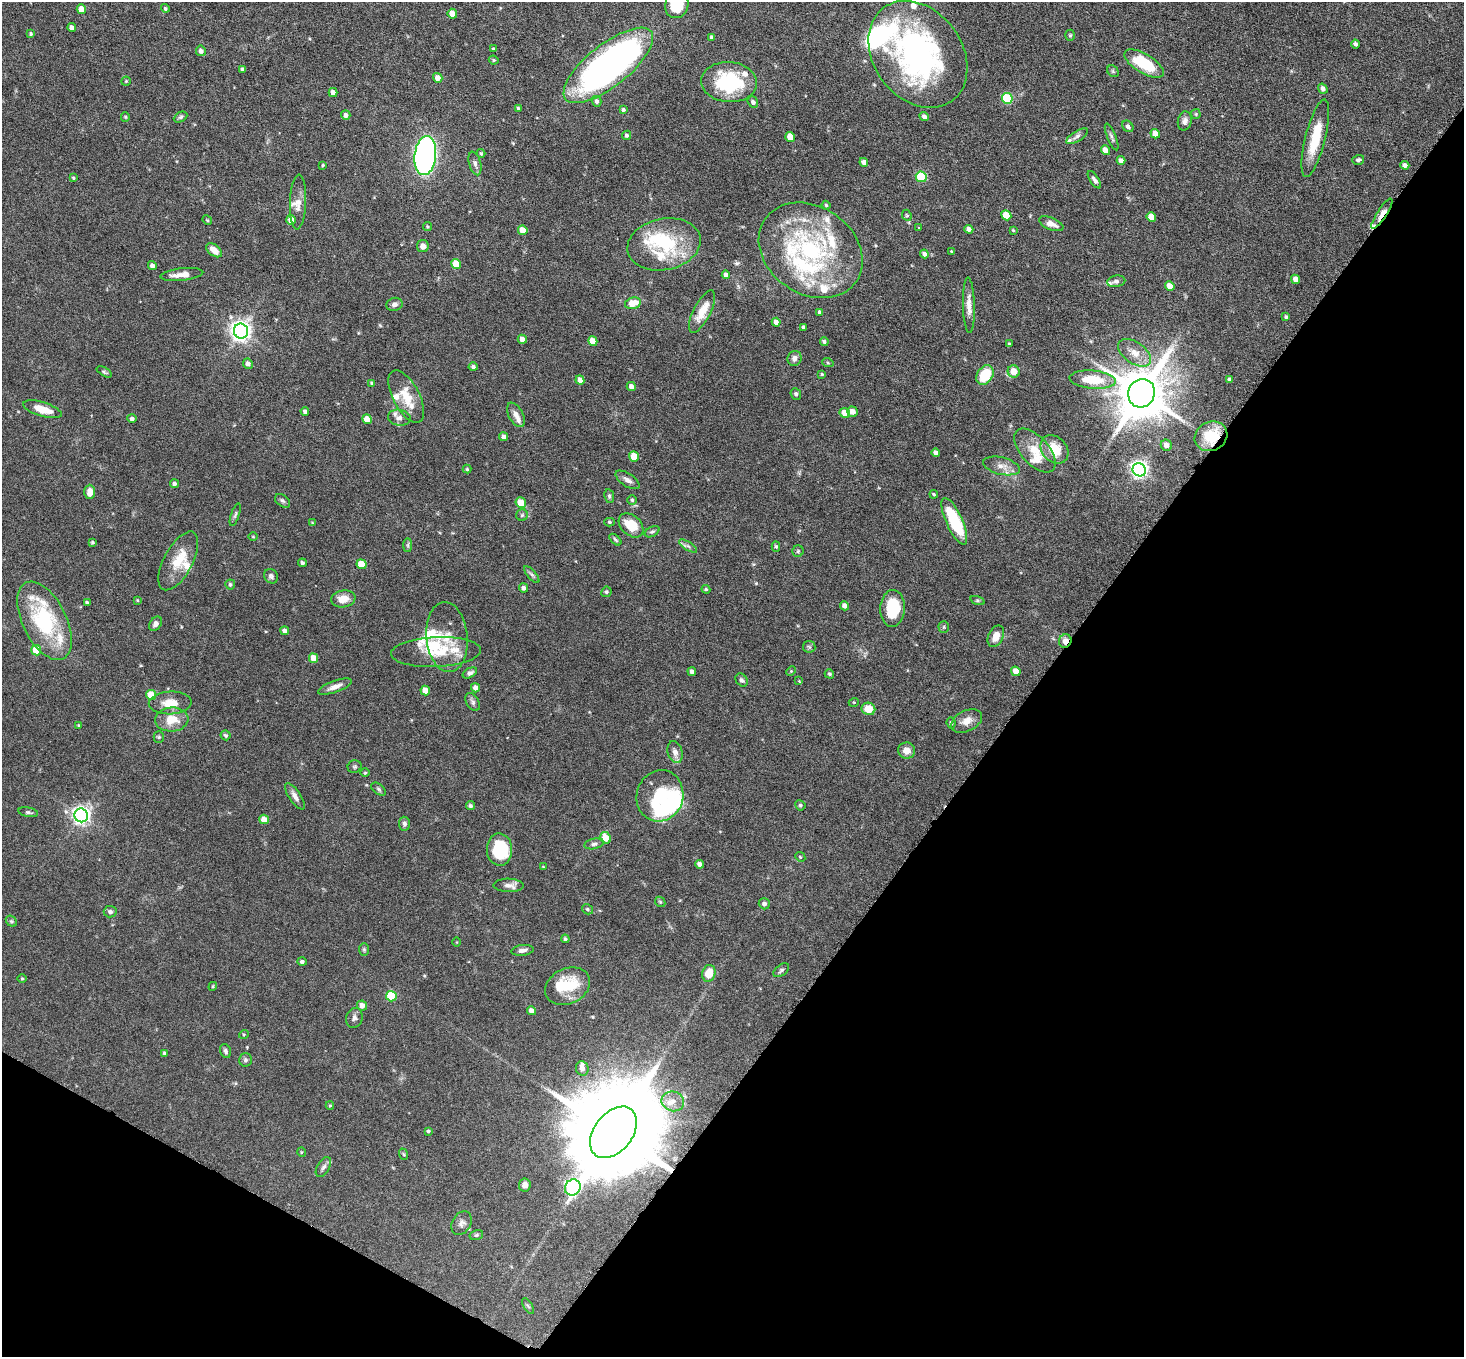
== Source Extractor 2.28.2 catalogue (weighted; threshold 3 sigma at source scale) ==
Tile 15 of 4 x 4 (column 3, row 4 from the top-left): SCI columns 2931-4392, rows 294-1648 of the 5860 x 5865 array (HDU 1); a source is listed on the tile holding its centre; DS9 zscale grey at full resolution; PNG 1466 x 1359 px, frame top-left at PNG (2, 2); each listed source drawn as its Kron ellipse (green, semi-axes under 4 px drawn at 4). Shown black and unused: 33% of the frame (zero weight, under 4 of 8 exposures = <1% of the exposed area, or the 3 px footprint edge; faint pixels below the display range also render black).
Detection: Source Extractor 2.28.2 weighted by HDU 2 'WHT'; one run over the whole footprint, this tile lists its part. Background 0.0744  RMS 0.0028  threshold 0.0116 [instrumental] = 3 sigma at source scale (4.09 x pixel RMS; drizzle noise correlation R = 1.36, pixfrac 0.8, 0.05/0.05 arcsec/px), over >= 5 px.
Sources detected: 284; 5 inside a brighter object's white glare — neither listed nor drawn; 27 inside a brighter listed object's ellipse — not listed separately; the other 252 listed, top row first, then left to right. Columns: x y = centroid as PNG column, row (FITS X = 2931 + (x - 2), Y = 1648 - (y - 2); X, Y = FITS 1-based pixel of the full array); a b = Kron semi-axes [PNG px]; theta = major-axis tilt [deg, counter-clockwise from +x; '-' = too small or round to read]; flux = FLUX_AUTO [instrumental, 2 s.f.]
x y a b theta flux
677 5 14 11 71 9.8
165 8 4 4 - 0.43
81 9 5 4 - 3
452 14 5 4 - 2.7
72 28 4 4 - 1.1
31 34 4 3 - 0.4
1070 35 5 5 - 0.38
712 37 4 3 - 0.72
1355 44 4 3 - 0.74
493 49 3 3 - 0.26
201 51 5 5 - 0.97
918 54 58 44 -54 69
494 60 5 3 - 0.35
1144 64 22 9 -31 11
608 65 54 21 38 110
243 69 4 4 - 0.77
1113 71 6 5 - 0.41
438 78 5 4 - 1.9
126 81 4 4 - 0.31
729 82 28 20 -4 20
1323 89 5 4 - 1
333 92 4 4 - 1.4
1007 98 5 5 - 14
597 101 5 4 - 0.75
753 102 6 5 - 0.74
518 108 4 3 - 0.3
623 110 4 3 - 0.5
1196 114 5 5 - 0.31
346 115 5 4 - 1
924 116 5 4 - 0.78
125 117 5 4 - 0.29
181 117 7 5 27 0.51
1185 121 9 7 77 1.1
1128 126 6 5 - 0.63
1155 134 5 4 - 2.2
626 135 5 4 - 0.53
1077 136 12 5 32 0.86
790 137 5 4 - 3.7
1112 137 14 4 -67 0.68
1315 138 40 10 76 8.7
1105 150 5 4 - 2.5
481 153 4 3 - 0.39
425 155 20 11 84 91
1121 160 4 4 - 1
1358 160 6 5 - 0.58
864 162 4 4 - 1.4
475 163 12 6 -75 0.95
323 165 4 3 - 0.28
1405 165 4 4 - 0.91
921 177 5 5 - 15
73 178 3 3 - 0.28
1094 180 10 4 -57 0.83
298 202 27 8 88 2.5
826 205 4 4 - 0.32
1382 214 17 5 57 2.6
907 215 6 4 -67 0.35
1006 215 5 4 - 4.9
1151 217 5 4 - 3.6
207 220 5 4 - 0.3
291 220 5 4 - 3.1
1051 224 13 6 -22 1.9
428 227 5 4 - 0.28
919 228 3 2 - 0.17
969 229 4 4 - 0.88
523 230 5 4 - 3.6
1013 230 3 3 - 0.26
664 244 37 25 12 16
423 246 6 6 - 1.5
214 250 9 5 -38 2.4
811 250 55 43 -35 42
951 251 3 2 - 0.21
924 254 4 4 - 0.83
456 264 5 4 - 4.8
152 266 4 4 - 0.98
182 274 21 6 6 2.8
726 275 4 4 - 1.2
1296 279 5 4 - 1.7
1116 281 9 5 10 0.85
1170 286 5 4 - 2.7
633 303 8 5 14 4.5
395 304 8 6 16 0.98
969 305 28 6 -88 2.2
702 312 23 8 63 4.4
820 312 4 4 - 0.81
1286 317 4 3 - 0.43
776 322 4 4 - 1.1
803 327 3 3 - 0.52
241 331 7 7 - 150
522 339 5 4 - 1.6
593 341 5 4 - 2.7
824 342 4 4 - 0.45
1009 344 3 3 - 0.29
1135 353 18 10 -36 3.3
795 358 7 6 - 1.3
828 363 6 3 -19 0.26
248 364 5 5 - 1.1
473 367 4 4 - 0.58
104 372 8 4 -30 0.44
1014 372 6 6 - 3.6
822 374 4 3 - 0.29
985 375 10 7 55 8.5
580 380 5 4 - 1.5
1093 380 23 9 -5 8.2
1230 380 4 3 - 0.71
372 383 4 4 - 0.39
631 386 5 4 - 1.2
1141 393 14 13 - 1400
796 394 6 5 - 0.53
406 397 29 13 -62 5.8
42 409 20 7 -17 4.3
305 411 4 4 - 0.76
853 412 5 5 - 1.7
845 413 5 4 - 3.1
516 415 13 7 -62 1.7
399 418 11 8 -9 1.3
132 419 4 4 - 0.67
367 419 5 4 - 3
1211 436 17 14 29 8.6
504 437 4 4 - 0.96
1166 445 6 5 - 1.6
1054 449 15 12 -48 5.5
1035 450 26 14 -48 5.4
936 453 4 4 - 1
634 456 5 5 - 4.8
1002 466 19 8 -13 2.2
467 469 4 4 - 0.31
1139 470 7 6 - 100
627 480 13 6 -33 1.3
174 484 4 4 - 0.65
90 492 7 5 90 2.5
934 494 4 3 - 0.33
609 496 7 5 -81 0.52
632 500 5 5 - 0.39
282 501 8 5 -39 0.64
521 503 5 5 - 3.1
235 515 12 3 71 0.54
522 515 6 5 - 0.46
954 521 25 8 -66 15
610 522 5 4 - 0.39
312 523 3 3 - 0.22
631 525 14 10 -43 5.9
652 532 8 4 29 0.49
253 537 5 3 - 0.23
615 540 7 4 -45 0.43
92 542 3 3 - 0.37
408 545 7 4 90 0.44
688 546 10 4 -32 0.66
776 546 5 4 - 0.42
798 551 6 5 - 0.41
178 561 32 14 61 6.3
302 563 4 4 - 0.6
362 564 5 5 - 5.4
532 575 10 4 -49 0.62
271 576 7 6 - 0.66
230 585 5 5 - 0.52
523 588 4 4 - 0.74
706 589 4 4 - 0.31
606 592 5 5 - 0.48
343 599 12 8 8 3
137 600 4 3 - 0.24
977 600 7 3 -19 0.41
87 602 3 3 - 0.41
844 606 5 4 - 1.3
893 608 18 12 87 10
45 621 42 22 -64 24
156 624 8 5 53 1
944 627 6 5 - 0.41
285 631 4 4 - 0.98
996 636 11 7 64 2.4
447 637 35 20 -84 7
1065 641 7 6 - 1.8
809 647 6 6 - 0.47
36 650 5 5 - 5.4
436 652 45 15 3 8.3
313 658 5 4 - 2.9
692 671 4 4 - 0.93
791 671 5 4 - 0.3
1016 671 5 4 - 1.9
470 673 8 4 28 0.74
829 674 5 4 - 0.37
742 680 7 5 -51 0.59
799 681 4 4 - 0.17
335 687 17 6 20 1.8
475 688 5 4 - 1.3
425 690 5 4 - 2.6
151 695 5 5 - 5.7
473 702 10 6 -57 0.75
854 702 5 3 - 0.21
170 703 21 11 3 4
868 709 7 6 - 4
172 719 17 12 5 4.8
967 721 16 10 26 2.5
951 723 6 4 -83 0.49
79 726 4 3 - 0.32
226 735 5 5 - 0.45
159 737 5 5 - 0.39
907 751 8 8 - 2
675 752 11 7 -74 1.6
355 767 7 6 - 0.45
365 773 5 3 - 0.22
379 789 8 5 -39 0.51
295 796 15 6 -56 1.4
660 796 26 23 74 15
800 805 5 5 - 0.48
470 806 5 4 - 0.52
28 812 10 4 -11 0.58
81 815 7 6 - 110
264 819 5 4 - 2.2
404 824 7 5 -84 0.73
606 838 6 5 - 4.7
594 844 10 5 12 0.74
499 850 16 12 -88 13
800 857 5 4 - 0.31
700 864 4 4 - 0.99
543 867 4 2 - 0.19
508 885 15 6 -1 1.4
660 902 5 4 - 0.37
764 904 5 5 - 0.75
587 909 6 4 -33 0.4
110 912 6 5 - 0.6
11 921 6 4 -44 0.4
565 939 4 3 - 0.42
456 942 4 3 - 0.19
364 950 6 5 - 0.38
522 950 11 5 7 1
302 962 4 4 - 0.58
781 970 9 5 37 0.57
709 973 8 6 76 4.4
22 979 5 3 - 0.24
213 986 4 3 - 0.25
568 986 23 17 26 9
391 996 5 5 - 10
362 1005 5 4 - 1.7
532 1011 5 4 - 1.5
354 1018 10 8 70 0.97
244 1034 5 3 - 0.24
225 1051 7 5 -67 0.61
164 1053 4 3 - 0.37
245 1060 7 6 - 0.62
582 1068 7 6 - 1.4
673 1101 11 9 -17 2.1
330 1106 4 4 - 0.28
428 1131 4 3 - 0.34
613 1132 29 19 52 7800
301 1152 5 3 - 0.2
403 1154 6 3 -70 0.28
323 1167 11 6 60 0.87
525 1185 6 5 - 1.3
573 1187 8 7 - 59
462 1223 12 9 57 1.3
476 1235 7 5 16 0.41
528 1306 8 3 -58 0.4
Overlapping masked pixels (flux is a lower limit): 4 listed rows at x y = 1382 214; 1211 436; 1065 641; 613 1132
Isophote crosses this tile's border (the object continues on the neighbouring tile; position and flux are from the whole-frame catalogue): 3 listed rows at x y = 677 5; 918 54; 608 65